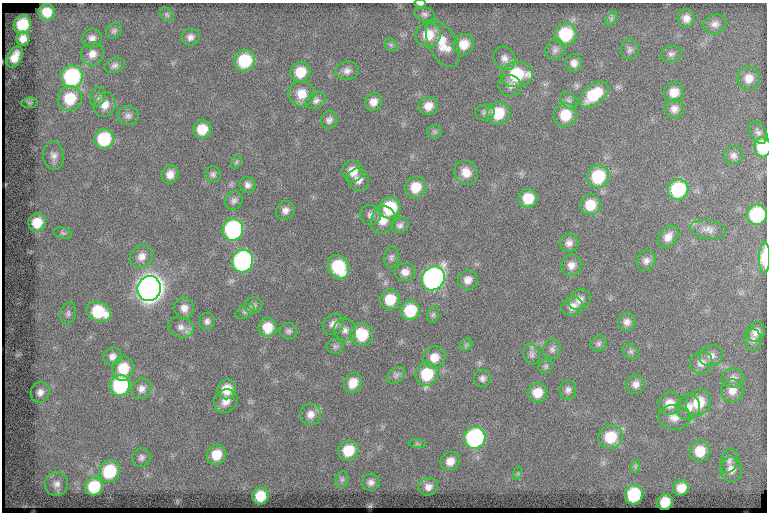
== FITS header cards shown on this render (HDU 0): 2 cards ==
NAXIS1  =                  765
NAXIS2  =                  510

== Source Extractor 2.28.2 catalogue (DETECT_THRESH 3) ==
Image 765 x 510 px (HDU 0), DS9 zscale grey, 1 PNG px = 1 image px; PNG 769 x 514 px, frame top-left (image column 1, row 510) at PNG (2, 3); each listed source drawn as its Kron ellipse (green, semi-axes under 4 px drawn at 4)
Background 79.2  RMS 7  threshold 20.9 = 3 sigma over >= 5 px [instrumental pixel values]
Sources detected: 165; all 165 listed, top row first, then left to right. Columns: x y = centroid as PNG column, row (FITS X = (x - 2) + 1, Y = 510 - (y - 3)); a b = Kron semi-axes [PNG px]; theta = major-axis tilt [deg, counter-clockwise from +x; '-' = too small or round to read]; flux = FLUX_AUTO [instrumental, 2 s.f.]
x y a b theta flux
420 4 6 2 -1 810
47 12 8 8 - 6900
167 14 8 5 -49 1000
424 14 10 6 -12 1600
686 18 9 8 - 3200
611 19 8 5 59 1100
22 24 9 8 - 18000
715 24 11 9 13 2700
114 31 8 7 - 1300
565 34 11 11 - 26000
428 35 13 12 - 9800
190 37 9 8 - 2300
23 38 7 6 - 3400
92 38 10 9 - 2900
443 44 25 14 -62 9800
464 44 11 10 - 7000
391 45 7 5 -44 990
555 50 11 9 51 2100
630 50 10 9 - 1800
92 54 12 11 - 4300
671 54 10 7 14 1800
15 57 11 7 63 5200
504 58 12 10 -55 3300
245 61 11 10 - 24000
574 63 9 8 - 2800
115 65 10 7 20 1800
347 71 11 9 7 2700
300 72 10 9 - 11000
517 74 16 12 7 25000
72 77 11 10 - 58000
749 78 11 11 - 4700
510 86 11 10 - 2800
674 92 10 9 - 5700
301 94 13 13 - 7300
594 95 17 10 37 18000
98 97 10 7 76 1800
70 99 13 12 - 17000
316 100 10 7 31 2000
569 100 10 7 -50 1800
373 102 9 8 - 3600
29 103 8 5 6 810
104 105 12 11 - 4900
428 106 10 9 - 4600
674 109 9 9 - 2800
485 113 10 8 3 1800
498 113 12 11 - 15000
565 115 12 11 - 12000
128 116 10 9 - 2100
329 120 9 8 - 2000
202 129 9 9 - 9500
435 132 7 7 - 1000
758 132 12 8 -59 1900
104 139 10 9 - 26000
763 147 10 8 -88 23000
733 155 9 9 - 2000
53 156 14 10 -83 3500
236 162 7 5 62 830
353 171 10 10 - 6200
466 172 13 11 -53 5800
170 174 9 8 - 3900
213 174 8 7 - 1400
598 177 11 11 - 26000
358 180 11 10 - 3600
248 185 8 7 - 2000
415 187 11 10 - 8800
678 189 11 10 - 33000
528 198 9 9 - 11000
234 201 10 8 58 1900
590 205 10 10 - 10000
390 208 11 10 - 24000
285 210 10 9 - 2600
370 215 10 10 - 2400
757 215 10 10 - 36000
383 220 14 11 58 6400
37 223 9 8 - 9700
400 225 9 7 21 1700
233 229 11 10 - 71000
708 229 18 9 -8 3700
63 233 9 5 -15 1100
668 237 12 9 54 3900
569 243 9 8 - 2500
142 256 12 11 - 3900
391 257 11 7 81 1700
765 258 15 5 89 13000
242 261 11 10 - 97000
646 261 10 9 - 2500
571 265 10 10 - 3500
338 267 12 10 -59 27000
405 272 11 9 6 3300
433 278 12 11 - 170000
468 280 10 9 - 3600
149 289 12 11 - 570000
390 300 10 9 - 11000
579 300 11 9 40 3300
253 305 9 8 - 1600
572 306 11 9 19 3900
184 308 10 10 - 3600
410 310 10 9 - 17000
245 311 10 6 30 1400
99 312 13 9 -20 21000
68 313 11 8 79 1800
433 315 8 6 74 1100
207 321 8 8 - 1800
627 322 9 9 - 2500
333 324 11 9 44 3300
181 327 13 10 -19 3500
268 327 10 9 - 8100
345 330 11 11 - 3200
288 331 9 8 - 1500
756 332 10 9 - 3300
362 334 12 11 - 17000
753 340 11 8 -88 2100
599 344 8 7 - 1400
466 345 7 5 46 880
335 346 8 7 - 1400
552 349 10 9 - 1800
631 351 8 6 -37 1300
532 354 11 7 -67 1900
112 356 9 8 - 2600
711 356 12 10 20 2900
434 357 11 11 - 6000
701 363 11 11 - 4000
546 366 7 6 - 1100
123 369 12 10 77 13000
427 374 12 11 - 19000
396 375 10 7 37 1700
482 378 9 8 - 1800
733 378 11 9 -5 2500
353 383 10 8 62 6500
636 384 9 9 - 2700
120 385 10 9 - 47000
141 389 10 9 - 3000
227 389 10 9 - 8600
568 390 10 8 84 2000
732 391 11 11 - 4400
40 392 10 9 - 3100
537 393 10 9 - 7000
226 401 13 10 46 4600
669 403 11 10 - 5500
699 403 14 11 49 13000
689 407 13 11 64 4700
311 414 11 10 - 3700
674 417 16 12 -7 4700
610 437 12 11 - 15000
475 438 11 10 - 76000
417 444 9 3 -5 670
348 450 10 9 - 13000
700 451 11 10 - 10000
216 455 10 9 - 9400
141 457 10 9 - 1800
450 461 10 9 - 4700
729 461 12 8 75 2200
636 466 7 4 70 820
731 469 12 10 89 4000
109 471 11 10 - 25000
518 473 7 4 72 710
342 479 8 6 76 1300
371 482 9 8 - 2200
57 484 12 11 - 3300
94 487 9 8 - 18000
428 487 10 9 - 3100
681 488 8 7 - 5800
634 495 10 9 - 30000
260 496 8 8 - 11000
665 502 8 7 - 9200
At the frame edge (FLAGS 8, measured only in part): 3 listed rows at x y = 420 4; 763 147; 765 258